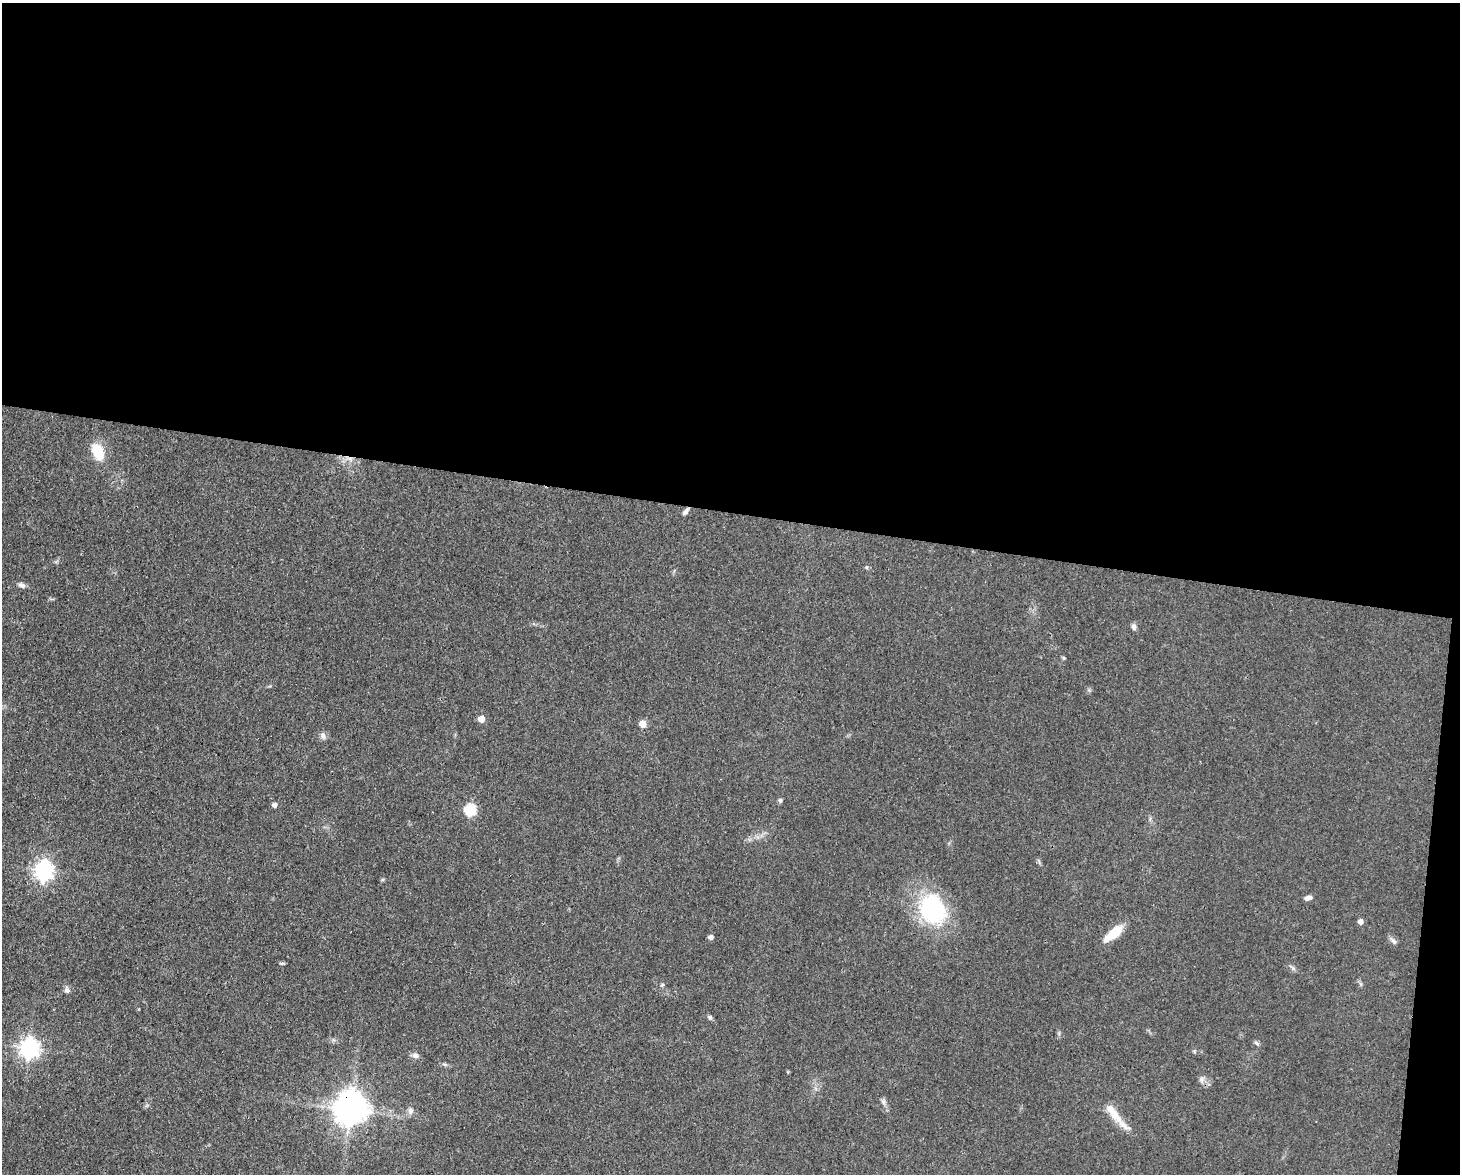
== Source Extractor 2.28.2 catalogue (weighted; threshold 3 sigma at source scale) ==
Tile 3 of 3 x 4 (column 3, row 1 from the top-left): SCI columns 3140-4597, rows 3517-4688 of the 4709 x 4691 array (HDU 1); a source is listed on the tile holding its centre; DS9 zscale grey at full resolution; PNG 1462 x 1176 px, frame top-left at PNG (2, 3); no overlay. Shown black and unused: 45% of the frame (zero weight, under 3 of 4 exposures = <1% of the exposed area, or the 3 px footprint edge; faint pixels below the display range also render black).
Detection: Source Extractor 2.28.2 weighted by HDU 2 'WHT'; one run over the whole footprint, this tile lists its part. Background 0.0632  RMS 0.0059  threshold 0.0265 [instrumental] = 3 sigma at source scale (4.5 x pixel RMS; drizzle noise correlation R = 1.50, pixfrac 1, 0.05/0.05 arcsec/px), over >= 5 px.
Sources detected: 33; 1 inside a brighter object's white glare — not listed; the other 32 listed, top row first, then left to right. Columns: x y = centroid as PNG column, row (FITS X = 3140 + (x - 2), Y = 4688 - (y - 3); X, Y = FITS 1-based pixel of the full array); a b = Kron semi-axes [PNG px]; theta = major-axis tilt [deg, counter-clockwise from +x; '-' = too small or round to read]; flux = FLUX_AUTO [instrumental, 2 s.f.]
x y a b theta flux
98 452 19 10 -65 18
685 512 10 5 54 2.2
22 585 9 6 -24 2.2
1133 626 9 6 -88 1.8
1063 658 6 4 -89 0.73
481 719 5 5 - 7.5
643 724 5 5 - 10
323 736 10 7 -65 2.2
780 800 6 5 - 1.2
274 805 5 5 - 2.7
470 810 6 6 - 59
44 871 8 7 - 270
1308 898 9 5 14 2.7
932 909 28 23 -64 70
1360 922 5 5 - 3.3
1113 933 25 9 40 13
711 937 5 4 - 2.6
1393 940 13 5 -46 1.9
282 963 7 3 -8 0.82
1293 968 7 4 -19 1.2
662 985 5 4 - 0.86
67 990 8 7 - 2
710 1017 7 5 -54 1.2
1257 1043 8 5 -44 1.3
29 1048 7 7 - 300
415 1055 8 7 - 2.7
444 1064 7 4 -18 1.1
1201 1080 7 4 -90 1.5
883 1101 8 6 -89 1.6
350 1110 10 9 - 860
411 1111 10 7 69 2.5
1113 1113 33 10 -53 12
Overlapping masked pixels (flux is a lower limit): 2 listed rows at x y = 685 512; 350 1110